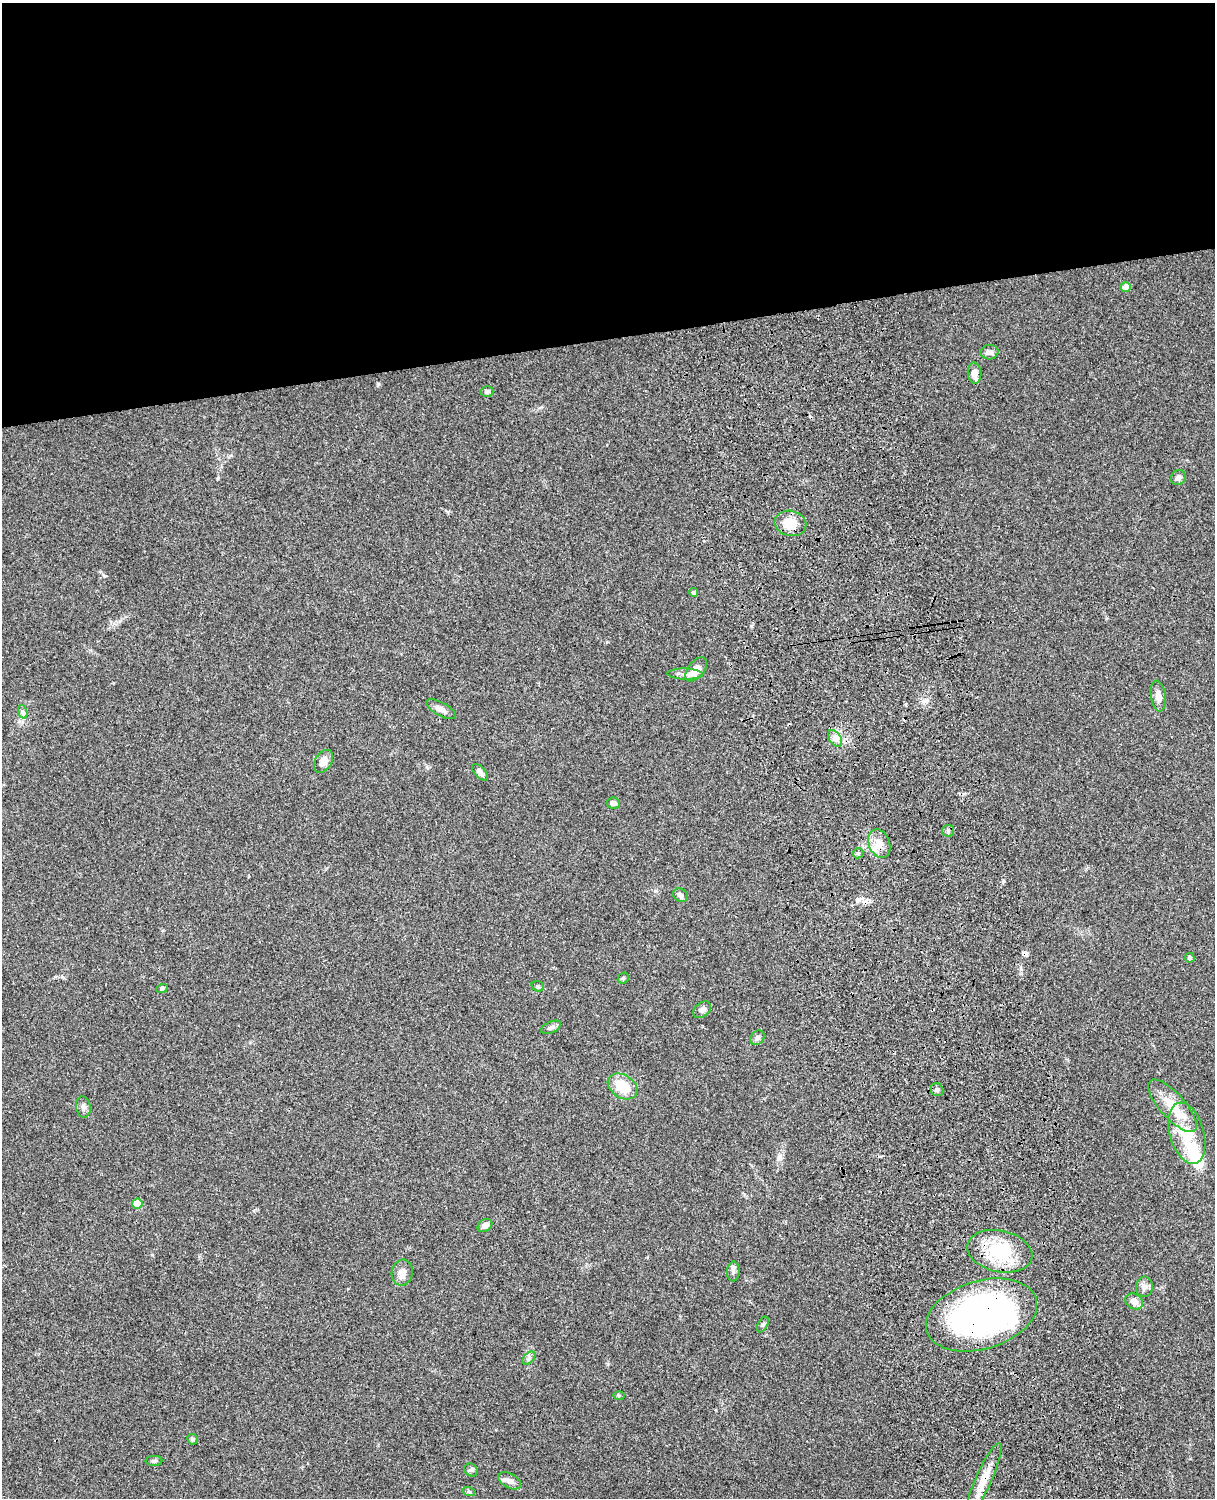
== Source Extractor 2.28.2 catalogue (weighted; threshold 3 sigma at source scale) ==
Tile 2 of 4 x 3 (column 2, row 1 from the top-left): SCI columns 1333-2545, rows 3269-4764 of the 5089 x 4927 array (HDU 1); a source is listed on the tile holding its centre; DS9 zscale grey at full resolution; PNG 1217 x 1500 px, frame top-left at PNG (2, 3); each listed source drawn as its Kron ellipse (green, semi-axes under 4 px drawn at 4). Shown black and unused: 23% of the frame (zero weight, under 3 of 4 exposures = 6% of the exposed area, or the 3 px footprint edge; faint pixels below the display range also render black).
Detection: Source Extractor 2.28.2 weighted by HDU 2 'WHT'; one run over the whole footprint, this tile lists its part. Background 0.0961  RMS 0.0063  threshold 0.0281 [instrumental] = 3 sigma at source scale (4.5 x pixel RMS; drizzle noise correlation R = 1.50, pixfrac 1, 0.05/0.05 arcsec/px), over >= 5 px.
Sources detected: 58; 2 inside a brighter object's white glare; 4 cosmic-ray / hot-pixel residue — neither listed nor drawn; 3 inside a brighter listed object's ellipse — not listed separately; the other 49 listed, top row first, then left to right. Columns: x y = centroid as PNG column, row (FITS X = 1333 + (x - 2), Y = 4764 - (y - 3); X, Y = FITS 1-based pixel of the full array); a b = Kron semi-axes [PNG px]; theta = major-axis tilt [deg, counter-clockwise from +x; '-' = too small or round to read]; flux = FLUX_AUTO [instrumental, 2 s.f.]
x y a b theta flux
1126 287 5 4 - 6.5
990 352 9 7 2 2.7
974 373 10 7 -84 4.8
487 392 6 5 - 1.5
1178 478 8 7 - 2.3
790 523 16 12 -13 12
694 592 4 4 - 1.4
696 669 14 8 51 6.2
685 674 17 5 -1 3.3
1158 696 15 7 -83 4
441 709 17 6 -29 3.6
23 712 7 4 -71 1.3
835 738 9 6 -54 2.6
324 761 12 8 57 4.5
480 772 10 5 -47 2.8
613 803 7 5 -7 2.5
948 831 6 5 - 1.1
879 844 14 10 -70 6.4
858 853 5 4 - 1.1
680 895 8 6 -32 1.5
1190 958 5 5 - 1.2
623 978 6 5 - 0.9
538 986 6 5 - 1.1
162 988 5 4 - 1.3
702 1010 10 7 37 2.4
551 1027 10 5 24 1.8
758 1038 8 6 51 1.9
623 1086 16 11 -33 15
937 1090 7 6 - 1.6
1172 1106 33 12 -48 15
83 1107 11 7 -81 2.3
1187 1133 31 17 -74 22
137 1204 5 5 - 11
485 1225 8 6 34 3.2
1000 1251 33 20 -12 35
733 1271 10 6 86 2
402 1273 13 10 79 4.6
1144 1287 10 8 85 3
1134 1301 9 7 -32 4
981 1315 57 34 16 220
763 1324 8 4 63 1.2
529 1358 8 4 46 1.4
619 1396 6 4 -1 0.68
192 1439 5 5 - 1.1
154 1461 8 5 0 1.2
471 1470 7 6 - 1.4
984 1479 39 8 66 11
509 1481 12 7 -28 4
469 1492 6 4 -19 0.91
Overlapping masked pixels (flux is a lower limit): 2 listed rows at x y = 981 1315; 984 1479
Unlisted compact peaks at least as high as the median listed source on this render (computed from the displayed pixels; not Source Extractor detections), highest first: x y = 104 576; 378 385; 218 478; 655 891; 1003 881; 152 1255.